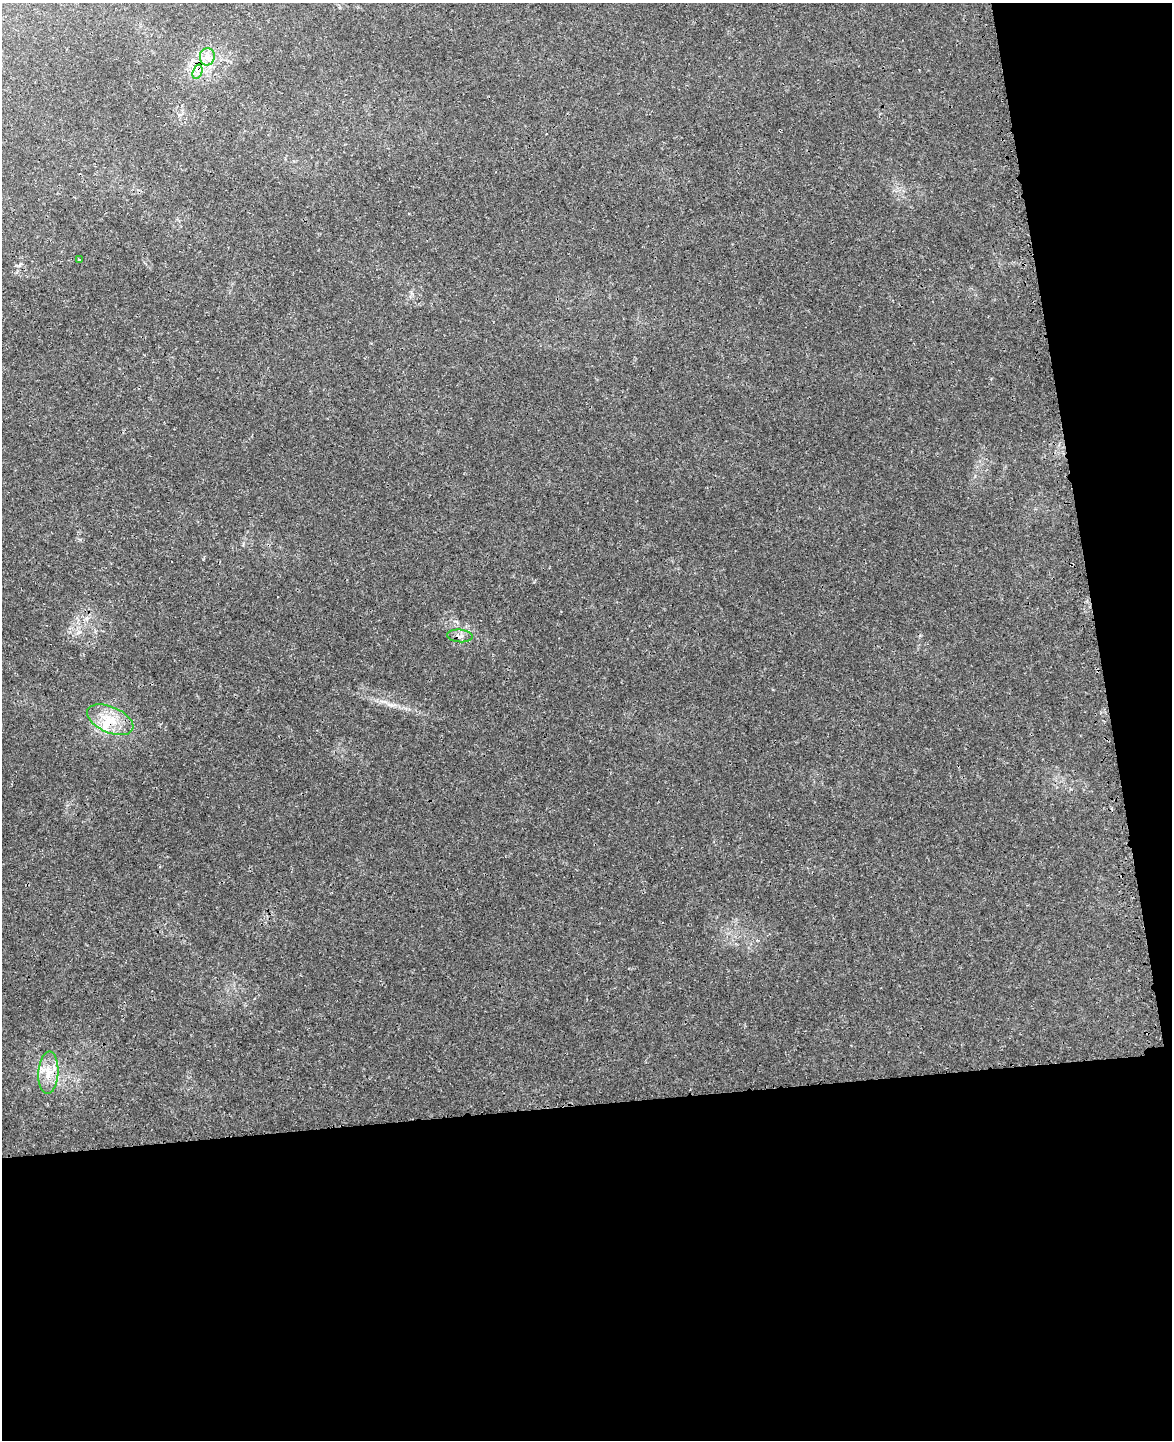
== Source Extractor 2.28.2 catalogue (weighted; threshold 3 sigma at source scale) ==
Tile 12 of 4 x 3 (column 4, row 3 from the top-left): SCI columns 3573-4742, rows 147-1584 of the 4776 x 4715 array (HDU 1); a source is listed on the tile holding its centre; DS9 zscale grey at full resolution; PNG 1174 x 1442 px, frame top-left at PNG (2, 3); each listed source drawn as its Kron ellipse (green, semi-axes under 4 px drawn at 4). Shown black and unused: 29% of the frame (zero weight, under 3 of 4 exposures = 6% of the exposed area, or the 3 px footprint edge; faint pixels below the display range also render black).
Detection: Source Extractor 2.28.2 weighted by HDU 2 'WHT'; one run over the whole footprint, this tile lists its part. Background 0.0423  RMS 0.003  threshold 0.0133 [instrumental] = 3 sigma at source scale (4.5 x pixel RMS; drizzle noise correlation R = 1.50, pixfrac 1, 0.05/0.05 arcsec/px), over >= 5 px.
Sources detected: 8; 1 cosmic-ray / hot-pixel residue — neither listed nor drawn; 1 inside a brighter listed object's ellipse — not listed separately; the other 6 listed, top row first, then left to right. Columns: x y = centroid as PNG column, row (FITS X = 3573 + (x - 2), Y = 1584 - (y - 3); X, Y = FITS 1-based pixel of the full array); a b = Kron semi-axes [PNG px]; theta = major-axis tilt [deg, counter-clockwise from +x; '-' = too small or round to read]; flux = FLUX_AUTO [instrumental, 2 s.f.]
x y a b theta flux
207 57 8 7 - 1.7
197 72 7 4 71 1
79 260 3 2 - 0.26
460 636 13 6 -5 1.3
110 720 24 13 -24 7.3
48 1073 21 10 86 4.6
Overlapping masked pixels (flux is a lower limit): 1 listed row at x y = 460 636